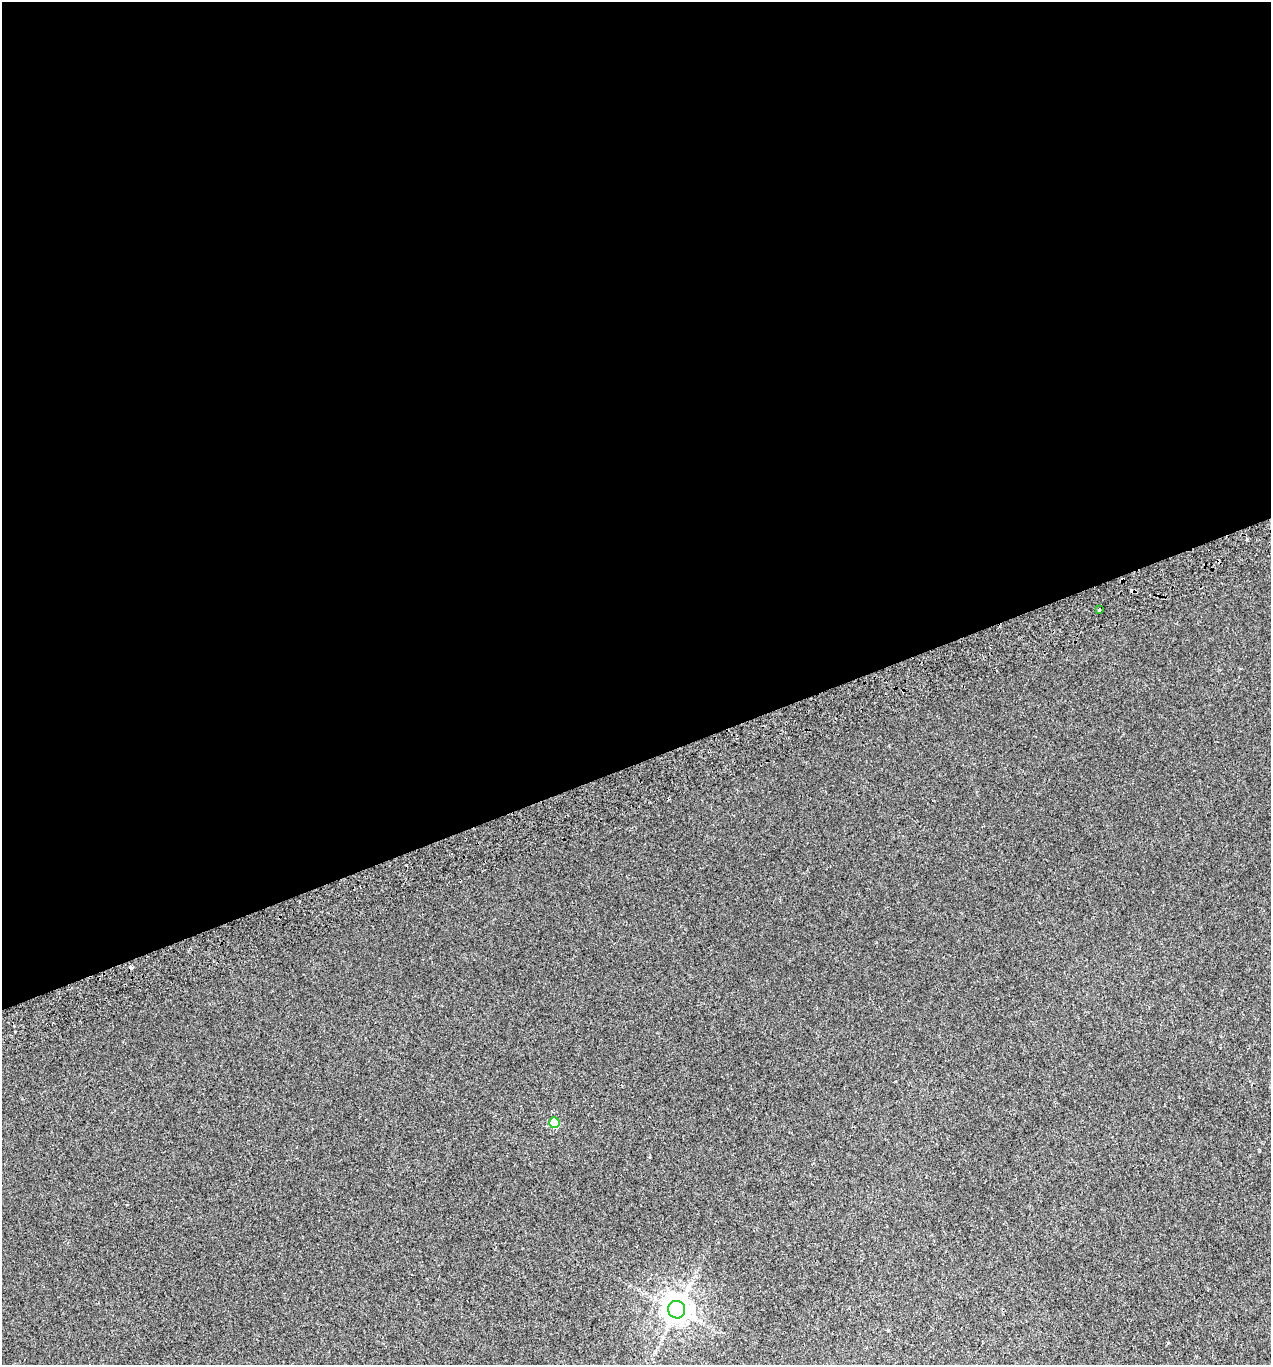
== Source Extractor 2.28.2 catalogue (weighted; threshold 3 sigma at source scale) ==
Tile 2 of 4 x 4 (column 2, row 1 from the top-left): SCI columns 1368-2636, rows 4139-5501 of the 5327 x 5546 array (HDU 1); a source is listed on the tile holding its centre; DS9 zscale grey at full resolution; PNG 1273 x 1367 px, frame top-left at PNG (2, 2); each listed source drawn as its Kron ellipse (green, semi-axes under 4 px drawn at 4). Shown black and unused: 56% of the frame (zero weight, under 2 of 3 exposures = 3% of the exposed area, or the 3 px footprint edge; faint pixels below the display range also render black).
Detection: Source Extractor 2.28.2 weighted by HDU 2 'WHT'; one run over the whole footprint, this tile lists its part. Background 0.00186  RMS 0.0036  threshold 0.0163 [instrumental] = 3 sigma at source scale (4.5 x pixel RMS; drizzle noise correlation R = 1.50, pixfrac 1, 0.0396/0.0396 arcsec/px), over >= 5 px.
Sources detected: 5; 2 cosmic-ray / hot-pixel residue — neither listed nor drawn; the other 3 listed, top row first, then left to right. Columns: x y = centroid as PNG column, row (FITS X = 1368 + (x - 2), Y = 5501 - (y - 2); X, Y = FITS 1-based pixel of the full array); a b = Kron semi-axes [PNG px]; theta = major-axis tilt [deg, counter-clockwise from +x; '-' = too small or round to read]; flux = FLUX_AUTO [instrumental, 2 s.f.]
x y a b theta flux
1099 610 3 3 - 0.45
554 1123 5 5 - 16
677 1310 9 8 - 540